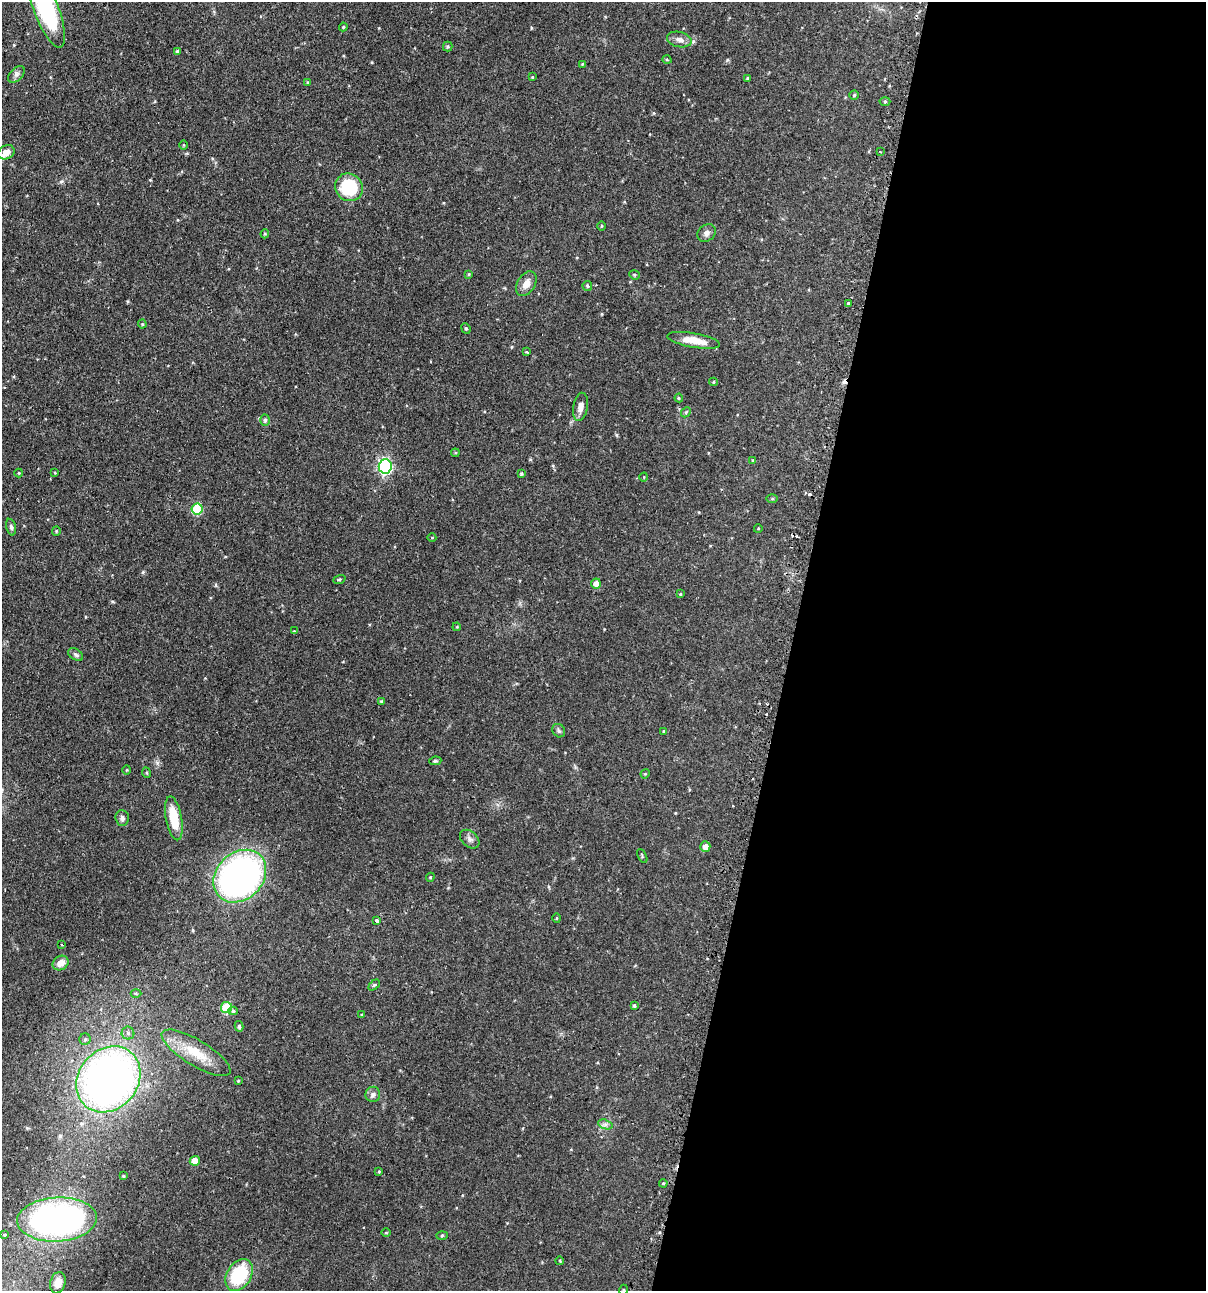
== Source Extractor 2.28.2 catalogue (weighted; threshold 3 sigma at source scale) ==
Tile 12 of 4 x 4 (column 4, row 3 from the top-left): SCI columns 3765-4968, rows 1324-2612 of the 5246 x 5226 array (HDU 1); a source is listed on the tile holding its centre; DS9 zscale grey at full resolution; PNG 1208 x 1293 px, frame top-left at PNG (2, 2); each listed source drawn as its Kron ellipse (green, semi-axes under 4 px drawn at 4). Shown black and unused: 34% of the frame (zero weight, under 2 of 3 exposures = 4% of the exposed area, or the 3 px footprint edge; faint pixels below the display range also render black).
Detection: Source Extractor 2.28.2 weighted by HDU 2 'WHT'; one run over the whole footprint, this tile lists its part. Background 0.089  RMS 0.0054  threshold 0.0243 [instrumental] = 3 sigma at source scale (4.5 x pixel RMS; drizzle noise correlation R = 1.50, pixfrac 1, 0.05/0.05 arcsec/px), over >= 5 px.
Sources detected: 103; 6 cosmic-ray / hot-pixel residue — neither listed nor drawn; the other 97 listed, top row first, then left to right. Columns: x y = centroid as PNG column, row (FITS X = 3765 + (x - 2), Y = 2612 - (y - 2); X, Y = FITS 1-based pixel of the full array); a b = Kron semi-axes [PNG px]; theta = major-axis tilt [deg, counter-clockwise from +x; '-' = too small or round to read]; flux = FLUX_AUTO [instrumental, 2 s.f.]
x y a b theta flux
46 8 42 12 -69 61
343 27 4 4 - 0.6
679 39 12 7 -13 2.7
448 47 5 5 - 0.71
177 52 3 3 - 1.1
667 60 4 3 - 0.5
582 64 3 3 - 0.4
16 74 10 6 45 1.6
532 77 4 3 - 0.47
747 78 4 3 - 0.58
308 82 4 3 - 0.52
854 95 5 4 - 0.74
885 101 5 3 - 0.56
184 145 5 3 - 0.41
6 152 8 6 30 4.6
880 152 3 2 - 0.62
349 187 14 13 - 26
601 226 5 3 - 0.48
707 233 10 8 37 2
265 234 4 3 - 0.57
469 274 4 4 - 0.53
634 275 5 4 - 0.65
526 284 13 9 58 4.5
587 286 5 4 - 0.65
848 303 3 3 - 2.1
142 324 4 4 - 0.56
466 328 5 4 - 0.66
694 340 27 7 -10 8.7
526 352 3 2 - 0.67
714 382 4 4 - 0.66
679 398 4 4 - 0.56
581 407 14 7 79 3.4
686 412 5 4 - 0.66
265 420 5 5 - 0.91
455 453 4 3 - 0.48
753 460 4 3 - 0.71
385 466 7 6 - 98
19 473 4 4 - 0.48
55 473 4 3 - 0.43
521 474 4 4 - 0.62
644 477 4 3 - 0.37
772 499 5 4 - 0.52
197 509 6 5 - 29
11 527 8 5 -75 1.1
758 529 4 3 - 0.38
56 531 5 4 - 0.52
432 538 4 3 - 0.35
339 579 6 4 19 0.65
596 583 5 5 - 3.4
680 594 3 3 - 0.43
457 627 4 3 - 0.43
294 631 4 3 - 0.42
76 655 8 5 -34 1.2
381 701 4 4 - 0.77
559 731 7 6 - 1
664 731 4 4 - 0.77
435 761 6 4 8 0.84
127 770 5 3 - 0.41
147 773 5 3 - 0.56
645 774 5 3 - 0.46
122 818 8 7 - 1.6
174 818 22 8 -79 14
470 839 11 7 -42 1.9
705 847 5 5 - 3.6
642 856 7 3 -62 0.53
240 876 29 23 45 180
430 877 4 4 - 0.61
557 918 5 3 - 0.48
377 920 4 3 - 2
62 945 3 2 - 0.45
61 963 8 7 - 4.4
374 985 6 4 44 0.72
136 993 5 3 - 0.6
634 1006 3 3 - 0.84
226 1007 5 5 - 24
233 1011 4 4 - 0.76
362 1015 4 2 - 0.42
239 1026 5 4 - 1
128 1033 6 6 - 1.5
85 1039 6 5 - 1.1
196 1053 39 12 -31 14
108 1079 35 29 50 310
238 1081 3 2 - 0.48
373 1094 8 7 - 1.7
605 1124 7 4 -18 1.5
195 1161 5 5 - 7.2
379 1172 4 3 - 0.47
123 1176 3 3 - 0.54
663 1183 4 3 - 0.49
57 1219 40 22 3 190
386 1233 5 3 - 0.44
5 1235 3 3 - 1.3
442 1235 5 3 - 0.54
560 1261 4 3 - 0.4
239 1275 17 12 57 31
58 1283 11 7 75 4.7
623 1290 5 3 - 0.47
Isophote crosses this tile's border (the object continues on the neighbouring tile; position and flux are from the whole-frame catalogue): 2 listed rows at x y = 46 8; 623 1290
Unlisted compact peaks at least as high as the median listed source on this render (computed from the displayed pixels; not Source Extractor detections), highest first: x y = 727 60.